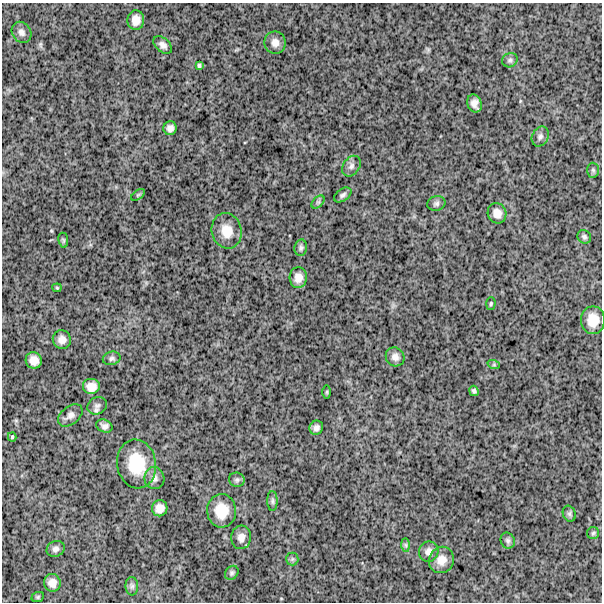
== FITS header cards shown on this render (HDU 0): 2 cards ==
NAXIS1  =                  600
NAXIS2  =                  600

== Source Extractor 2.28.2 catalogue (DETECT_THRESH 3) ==
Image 600 x 600 px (HDU 0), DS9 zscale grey, 1 PNG px = 1 image px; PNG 604 x 604 px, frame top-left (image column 1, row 600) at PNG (2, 3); each listed source drawn as its Kron ellipse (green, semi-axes under 4 px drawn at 4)
Background 1640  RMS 250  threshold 760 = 3 sigma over >= 5 px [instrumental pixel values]
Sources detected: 56; all 56 listed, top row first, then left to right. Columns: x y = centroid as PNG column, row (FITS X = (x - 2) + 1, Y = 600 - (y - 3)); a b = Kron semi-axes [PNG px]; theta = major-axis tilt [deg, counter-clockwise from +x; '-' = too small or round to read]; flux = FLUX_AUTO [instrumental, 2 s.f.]
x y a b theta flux
136 20 9 8 - 150000
21 32 11 9 -55 80000
275 43 11 10 - 120000
163 45 11 7 -41 78000
510 60 8 7 - 46000
199 66 4 3 - 26000
475 103 9 7 -70 110000
170 128 7 6 - 81000
540 136 10 8 65 68000
351 166 11 8 56 76000
593 170 7 6 - 35000
138 195 8 4 37 27000
343 195 10 6 33 51000
318 202 8 4 44 35000
436 204 9 7 14 54000
497 213 10 9 - 140000
227 231 18 15 -74 290000
584 237 7 6 - 41000
63 240 7 5 -82 23000
301 248 8 6 80 45000
298 278 10 8 86 140000
57 288 4 4 - 17000
491 304 6 4 86 26000
593 320 14 12 -90 270000
62 340 9 9 - 120000
395 357 10 9 - 94000
112 358 9 6 13 48000
34 360 8 8 - 140000
494 365 6 4 -18 24000
91 387 9 8 - 160000
474 391 5 4 - 37000
327 392 7 4 89 22000
97 406 10 8 31 67000
70 415 14 9 38 93000
104 426 8 6 -23 71000
316 428 7 6 - 71000
12 437 4 4 - 20000
137 464 24 19 -80 660000
154 478 11 10 - 90000
237 480 8 7 - 50000
272 501 10 5 -90 39000
160 508 8 7 - 130000
222 511 17 14 -89 370000
569 514 8 6 -65 33000
593 533 6 6 - 31000
241 537 12 10 85 120000
508 541 8 7 - 45000
406 545 7 4 -89 30000
56 549 9 7 25 67000
429 552 10 9 - 94000
292 559 6 6 - 38000
441 560 13 12 - 180000
232 573 7 6 - 38000
52 583 9 8 - 120000
132 586 9 6 -89 48000
38 597 6 5 - 23000